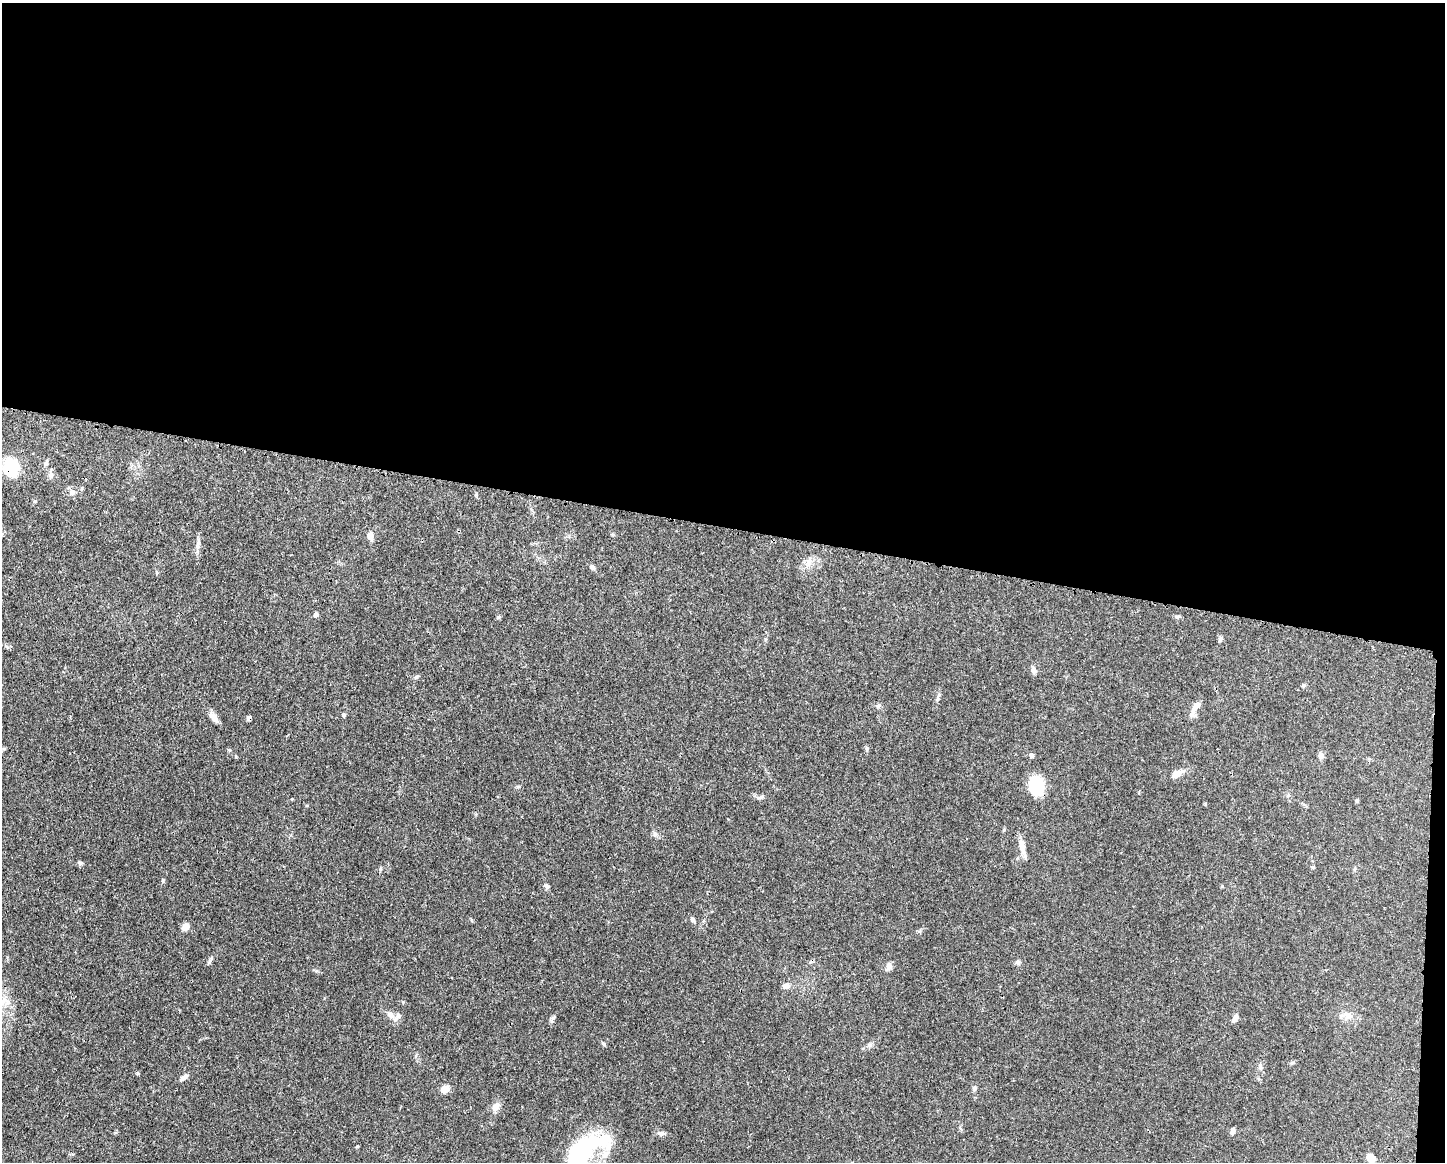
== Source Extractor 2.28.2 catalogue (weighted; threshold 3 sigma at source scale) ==
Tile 3 of 3 x 4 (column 3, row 1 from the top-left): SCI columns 3001-4443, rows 3485-4644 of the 4667 x 4651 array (HDU 1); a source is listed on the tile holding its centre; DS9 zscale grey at full resolution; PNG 1447 x 1164 px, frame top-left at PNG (2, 3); no overlay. Shown black and unused: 46% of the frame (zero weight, under 3 of 4 exposures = <1% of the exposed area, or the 3 px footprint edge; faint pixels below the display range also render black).
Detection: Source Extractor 2.28.2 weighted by HDU 2 'WHT'; one run over the whole footprint, this tile lists its part. Background 0.0413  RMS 0.0027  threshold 0.0123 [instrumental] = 3 sigma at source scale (4.5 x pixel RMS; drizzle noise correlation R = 1.50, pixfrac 1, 0.05/0.05 arcsec/px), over >= 5 px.
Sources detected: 62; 1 inside a brighter object's white glare — not listed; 2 inside a brighter listed object's ellipse — not listed separately; the other 59 listed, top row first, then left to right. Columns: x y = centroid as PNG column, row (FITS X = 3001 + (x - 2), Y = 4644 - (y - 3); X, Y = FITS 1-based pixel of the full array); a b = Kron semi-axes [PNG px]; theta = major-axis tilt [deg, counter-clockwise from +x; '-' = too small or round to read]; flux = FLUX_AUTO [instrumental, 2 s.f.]
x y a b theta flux
46 463 8 5 75 0.66
11 468 24 22 -80 9.1
82 488 5 3 - 0.29
72 492 9 9 - 1.2
35 501 5 4 - 0.32
370 536 10 6 -76 1.7
198 545 13 5 86 1.2
809 561 14 7 83 1.6
592 567 8 6 -46 0.59
316 614 6 5 - 0.71
1177 616 8 4 1 0.46
498 617 6 4 21 0.4
1220 639 8 5 69 0.53
1034 670 10 6 -75 1.1
416 677 7 4 45 0.43
1303 685 6 4 20 0.4
938 698 7 4 71 0.48
878 705 8 5 50 0.56
1195 707 23 7 57 2
344 715 5 4 - 0.49
214 717 12 7 -55 1.9
249 718 5 5 - 0.72
867 749 8 3 -86 0.45
229 750 6 4 -90 0.33
1032 755 5 4 - 0.98
1321 755 7 6 - 1.3
1176 774 9 7 31 2.4
1036 785 12 9 -84 22
761 797 11 5 24 0.7
655 834 7 6 - 0.66
1022 846 22 7 -79 2.2
80 863 7 5 -2 0.51
1313 867 6 3 17 0.26
380 869 6 4 71 0.35
1355 869 6 4 71 0.35
163 880 6 4 -84 0.35
547 886 8 5 -53 0.59
693 919 6 5 - 0.62
185 927 11 9 50 1.3
1018 962 7 6 - 0.63
889 966 10 7 86 1.1
786 986 9 8 - 1.2
390 1015 13 7 -37 1.5
1347 1015 18 10 -8 2.5
553 1018 7 4 19 0.42
1235 1018 9 6 68 1.1
604 1044 7 4 -37 0.41
1292 1063 6 4 19 0.37
1260 1066 9 5 -82 0.69
137 1073 5 4 - 0.29
183 1078 10 6 39 1.1
975 1088 7 6 - 0.64
445 1089 8 7 - 2.5
496 1107 12 9 54 1.7
1232 1131 7 5 73 0.98
661 1133 9 7 -12 0.87
357 1146 4 4 - 0.22
580 1155 60 27 36 34
1371 1158 10 6 -41 3.1
Overlapping masked pixels (flux is a lower limit): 2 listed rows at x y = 11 468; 249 718
Isophote crosses this tile's border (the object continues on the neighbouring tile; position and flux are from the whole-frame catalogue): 2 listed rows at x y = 11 468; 580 1155
Unlisted compact peaks at least as high as the median listed source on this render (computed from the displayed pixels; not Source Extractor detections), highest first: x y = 210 960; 403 1002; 870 1045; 316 971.